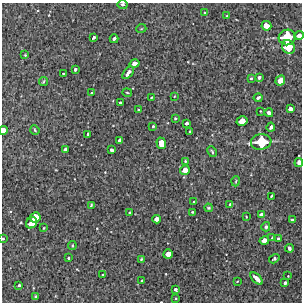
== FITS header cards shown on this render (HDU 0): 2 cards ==
NAXIS1  =                  300 / Width of image
NAXIS2  =                  300 / Height of image

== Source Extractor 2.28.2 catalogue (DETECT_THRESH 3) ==
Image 300 x 300 px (HDU 0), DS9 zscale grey, 1 PNG px = 1 image px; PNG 304 x 304 px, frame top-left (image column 1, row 300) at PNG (2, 3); each listed source drawn as its Kron ellipse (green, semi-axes under 4 px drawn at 4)
Background 3370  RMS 190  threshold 558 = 3 sigma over >= 5 px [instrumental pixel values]
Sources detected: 83; all 83 listed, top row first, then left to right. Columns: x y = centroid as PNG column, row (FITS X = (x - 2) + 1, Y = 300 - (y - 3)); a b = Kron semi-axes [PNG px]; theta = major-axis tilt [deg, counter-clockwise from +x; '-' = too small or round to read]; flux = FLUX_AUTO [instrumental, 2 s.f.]
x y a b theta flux
123 4 5 4 - 26000
205 13 4 3 - 21000
227 16 4 3 - 10000
266 26 5 4 - 150000
141 29 5 3 - 10000
299 35 5 4 - 73000
93 37 3 3 - 38000
287 37 8 8 - 560000
114 39 4 3 - 42000
288 47 7 6 - 340000
25 55 3 3 - 9300
134 63 5 4 - 100000
75 69 3 3 - 27000
63 73 3 2 - 8300
128 73 7 3 52 42000
259 77 3 3 - 24000
251 78 3 2 - 12000
43 81 5 3 - 11000
280 81 5 4 - 96000
92 93 4 3 - 28000
127 93 5 2 - 12000
174 96 2 2 - 8300
152 97 3 2 - 8600
258 98 4 3 - 20000
120 103 3 3 - 39000
290 109 4 4 - 70000
138 110 3 3 - 15000
260 111 3 2 - 7300
269 113 4 3 - 63000
175 118 3 2 - 13000
242 121 5 4 - 190000
187 123 3 3 - 40000
153 126 4 3 - 16000
271 127 4 3 - 42000
3 130 4 4 - 120000
35 130 5 4 - 16000
190 131 3 2 - 11000
88 134 3 3 - 31000
120 140 4 4 - 66000
261 142 10 7 8 520000
161 143 6 4 -72 130000
65 149 4 3 - 55000
111 150 4 3 - 42000
212 152 6 3 -63 17000
185 161 3 3 - 13000
299 163 4 3 - 60000
185 170 5 4 - 140000
236 181 5 3 - 12000
271 196 4 2 - 16000
193 202 2 2 - 11000
230 205 4 4 - 24000
91 206 4 3 - 15000
208 208 4 3 - 13000
130 212 3 2 - 14000
192 212 3 3 - 11000
261 214 4 3 - 52000
35 217 5 5 - 180000
246 217 3 2 - 8100
156 219 4 4 - 73000
292 220 3 3 - 20000
32 223 6 5 - 230000
266 227 4 4 - 37000
44 228 3 3 - 11000
272 238 4 2 - 13000
3 239 3 2 - 17000
278 239 3 3 - 17000
264 241 4 4 - 110000
72 246 4 3 - 12000
289 248 4 3 - 36000
168 254 5 4 - 140000
68 258 3 2 - 16000
141 259 3 2 - 11000
274 259 5 4 - 21000
103 275 3 3 - 21000
288 276 2 2 - 7100
257 278 7 3 -45 91000
142 281 3 3 - 22000
237 281 3 2 - 7800
285 283 3 3 - 31000
19 285 3 3 - 31000
175 289 3 3 - 26000
36 297 3 3 - 21000
176 298 2 2 - 9600
At the frame edge (FLAGS 8, measured only in part): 5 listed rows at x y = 123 4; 299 35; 3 130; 299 163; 3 239